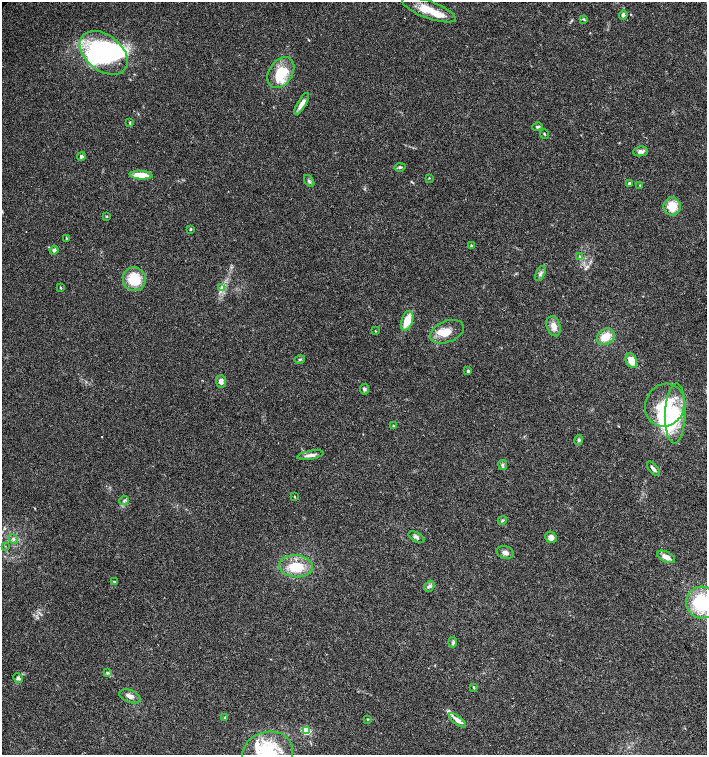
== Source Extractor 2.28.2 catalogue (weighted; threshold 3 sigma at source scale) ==
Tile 6 of 4 x 4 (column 2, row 2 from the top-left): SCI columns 1568-2976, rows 3014-4518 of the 6020 x 6026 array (HDU 1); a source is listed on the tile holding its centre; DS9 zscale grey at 2 x 2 block average (1 PNG px = mean of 2 x 2 image px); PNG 709 x 757 px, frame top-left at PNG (2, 2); each listed source drawn as its Kron ellipse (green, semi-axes under 4 px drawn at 4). Shown black and unused: <1% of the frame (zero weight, under 3 of 4 exposures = <1% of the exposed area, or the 3 px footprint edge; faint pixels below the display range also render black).
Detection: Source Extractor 2.28.2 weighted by HDU 2 'WHT'; one run over the whole footprint, this tile lists its part. Background 0.0333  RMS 0.0033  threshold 0.0149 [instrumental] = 3 sigma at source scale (4.5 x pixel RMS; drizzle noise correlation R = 1.50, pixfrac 1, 0.0396/0.0396 arcsec/px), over >= 5 px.
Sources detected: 79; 5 inside a brighter object's white glare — neither listed nor drawn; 6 inside a brighter listed object's ellipse — not listed separately; the other 68 listed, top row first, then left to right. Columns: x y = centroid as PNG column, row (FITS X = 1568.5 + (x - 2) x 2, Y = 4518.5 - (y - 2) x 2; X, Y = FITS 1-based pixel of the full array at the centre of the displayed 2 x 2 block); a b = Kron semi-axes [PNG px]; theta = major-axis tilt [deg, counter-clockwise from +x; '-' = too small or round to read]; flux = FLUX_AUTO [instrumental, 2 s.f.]
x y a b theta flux
429 10 28 8 -20 18
623 15 4 4 - 1.9
583 19 4 2 - 0.72
104 53 27 18 -38 88
281 72 17 11 57 24
302 104 12 4 60 5
129 123 4 2 - 0.69
537 127 5 3 - 1.5
544 134 5 2 - 0.7
640 151 7 5 6 2.6
81 156 4 4 - 1.7
400 167 5 3 - 1.4
141 175 11 4 -4 14
429 178 3 2 - 0.45
309 181 7 3 -56 1.3
629 184 3 3 - 3.2
640 185 3 2 - 0.51
672 206 9 8 - 12
107 216 3 3 - 0.57
191 229 3 3 - 0.67
67 239 3 2 - 0.78
471 246 4 3 - 0.67
54 250 4 4 - 2.1
579 256 3 2 - 0.67
540 274 8 3 64 1.9
134 279 12 11 - 23
221 287 4 3 - 1.2
61 288 3 3 - 0.68
407 321 10 5 70 14
554 326 10 6 -70 6.2
375 331 3 2 - 0.43
447 332 18 10 22 12
606 337 9 7 37 12
300 359 5 2 - 0.73
631 360 7 5 -65 9.7
468 371 4 3 - 1.3
221 382 6 5 - 4.2
364 389 5 4 - 1.5
665 405 22 19 66 37
675 413 30 10 88 39
393 426 3 2 - 0.55
579 440 5 4 - 1.3
310 455 13 4 10 3.8
503 465 5 2 - 0.95
653 469 9 3 -49 2.3
294 497 3 2 - 0.54
124 500 5 3 - 1.3
502 520 4 3 - 0.92
417 537 9 4 -29 2.1
551 537 6 5 - 4.6
13 539 5 4 - 1.7
5 546 3 2 - 0.38
505 552 9 6 -17 3.6
666 557 9 5 -26 5.5
296 566 17 11 -5 20
115 582 4 3 - 0.83
429 586 6 4 53 2
702 603 16 15 - 41
453 642 5 3 - 1.5
107 673 4 3 - 0.99
18 678 5 4 - 1.7
474 687 2 2 - 1.1
130 696 11 6 -22 4.1
225 717 4 3 - 0.8
367 719 3 3 - 0.58
458 720 10 4 -39 4.9
306 730 3 3 - 34
268 752 25 20 13 48
Isophote crosses this tile's border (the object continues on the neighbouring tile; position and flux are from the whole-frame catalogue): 2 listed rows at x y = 702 603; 268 752